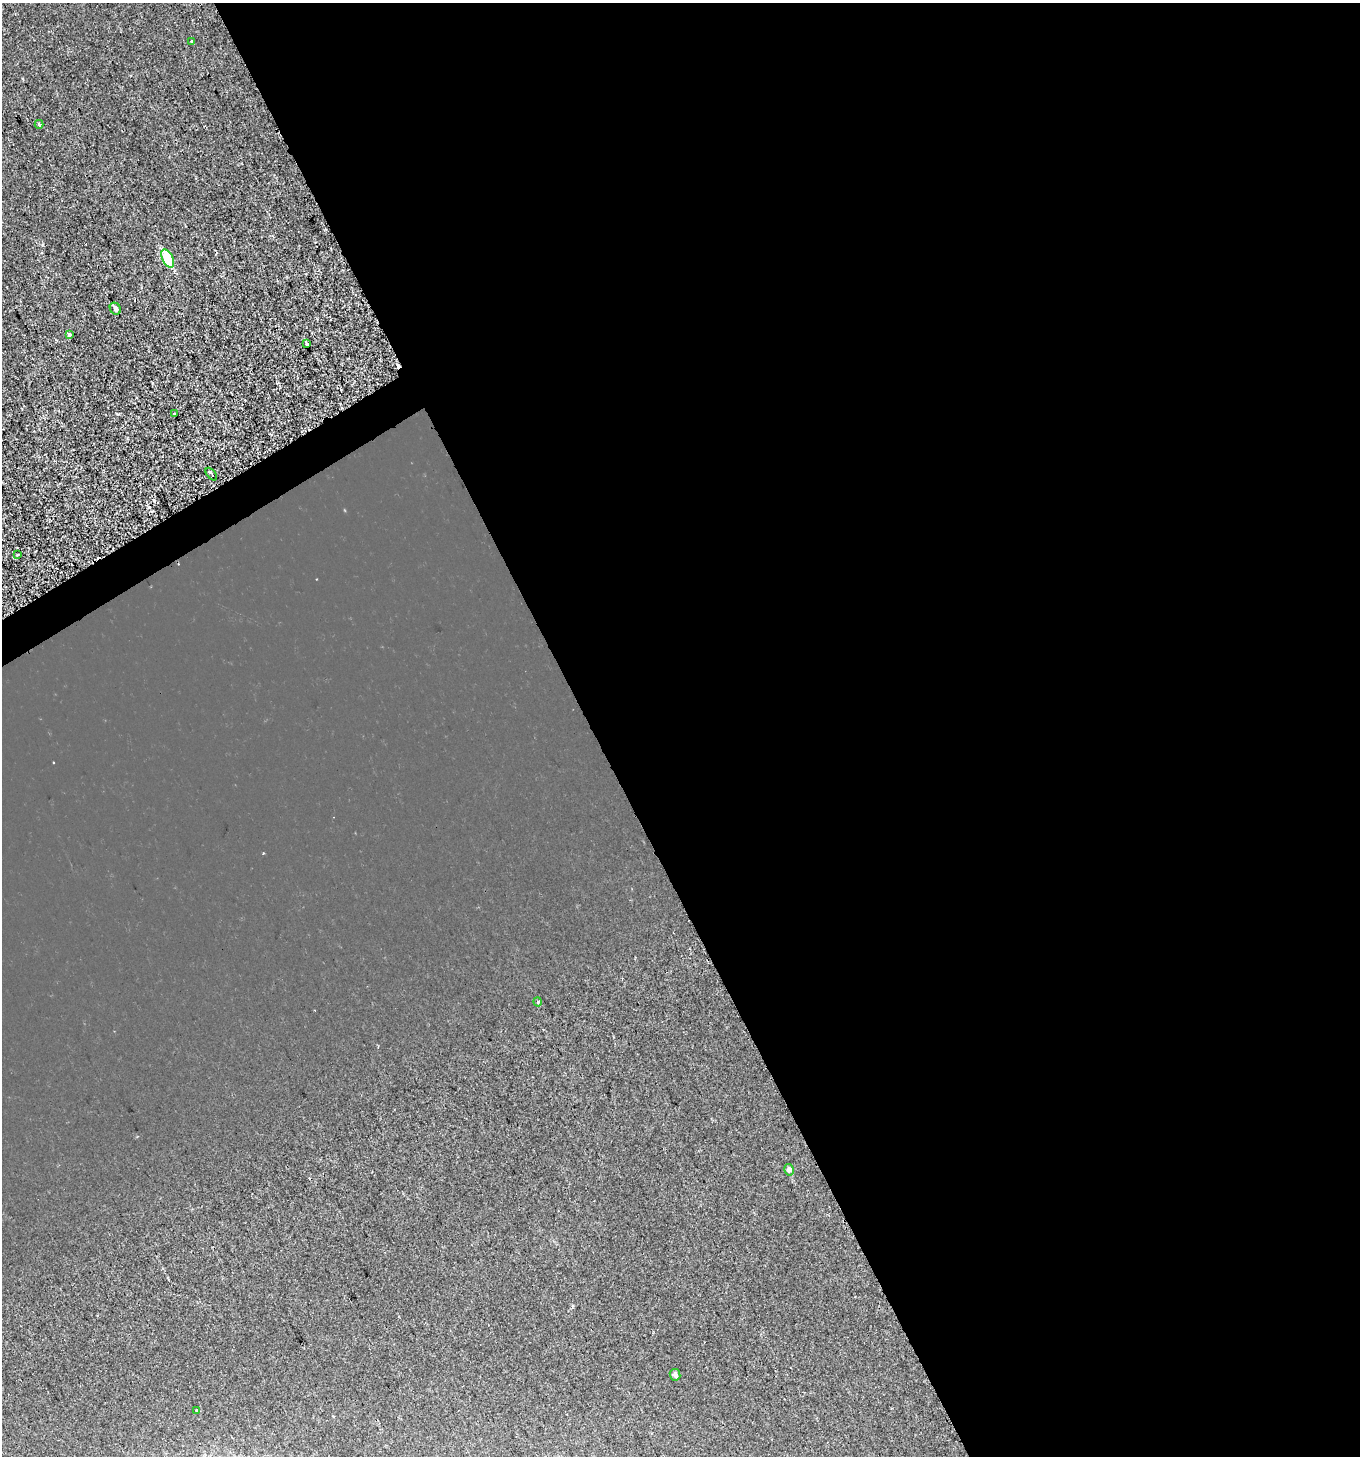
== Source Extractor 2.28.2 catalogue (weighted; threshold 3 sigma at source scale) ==
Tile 8 of 4 x 4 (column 4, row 2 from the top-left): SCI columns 4189-5546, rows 2916-4369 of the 5720 x 5827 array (HDU 1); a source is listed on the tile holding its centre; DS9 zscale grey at full resolution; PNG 1362 x 1458 px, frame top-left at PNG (2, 3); each listed source drawn as its Kron ellipse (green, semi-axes under 4 px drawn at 4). Shown black and unused: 58% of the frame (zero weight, under 2 of 3 exposures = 1% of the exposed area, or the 3 px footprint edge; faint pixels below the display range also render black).
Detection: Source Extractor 2.28.2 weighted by HDU 2 'WHT'; one run over the whole footprint, this tile lists its part. Background 1.24e-04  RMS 0.0048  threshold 0.0217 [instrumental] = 3 sigma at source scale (4.5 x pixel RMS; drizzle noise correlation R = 1.50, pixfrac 1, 0.0396/0.0396 arcsec/px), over >= 5 px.
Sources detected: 15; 2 cosmic-ray / hot-pixel residue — neither listed nor drawn; the other 13 listed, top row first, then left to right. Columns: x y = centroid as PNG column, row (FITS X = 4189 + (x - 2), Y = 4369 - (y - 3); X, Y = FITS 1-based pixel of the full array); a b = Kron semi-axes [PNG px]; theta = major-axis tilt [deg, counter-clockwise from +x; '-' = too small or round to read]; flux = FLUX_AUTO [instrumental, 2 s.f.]
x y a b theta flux
192 41 3 3 - 1.7
39 124 4 4 - 1.1
168 258 10 5 -64 19
115 309 6 5 - 1.1
69 335 3 3 - 3.3
307 344 3 3 - 1.5
174 414 2 2 - 0.48
211 474 7 2 -49 0.68
18 555 3 2 - 0.93
538 1002 4 3 - 0.53
789 1170 6 4 -77 1.5
675 1375 6 5 - 1.5
197 1410 4 3 - 2